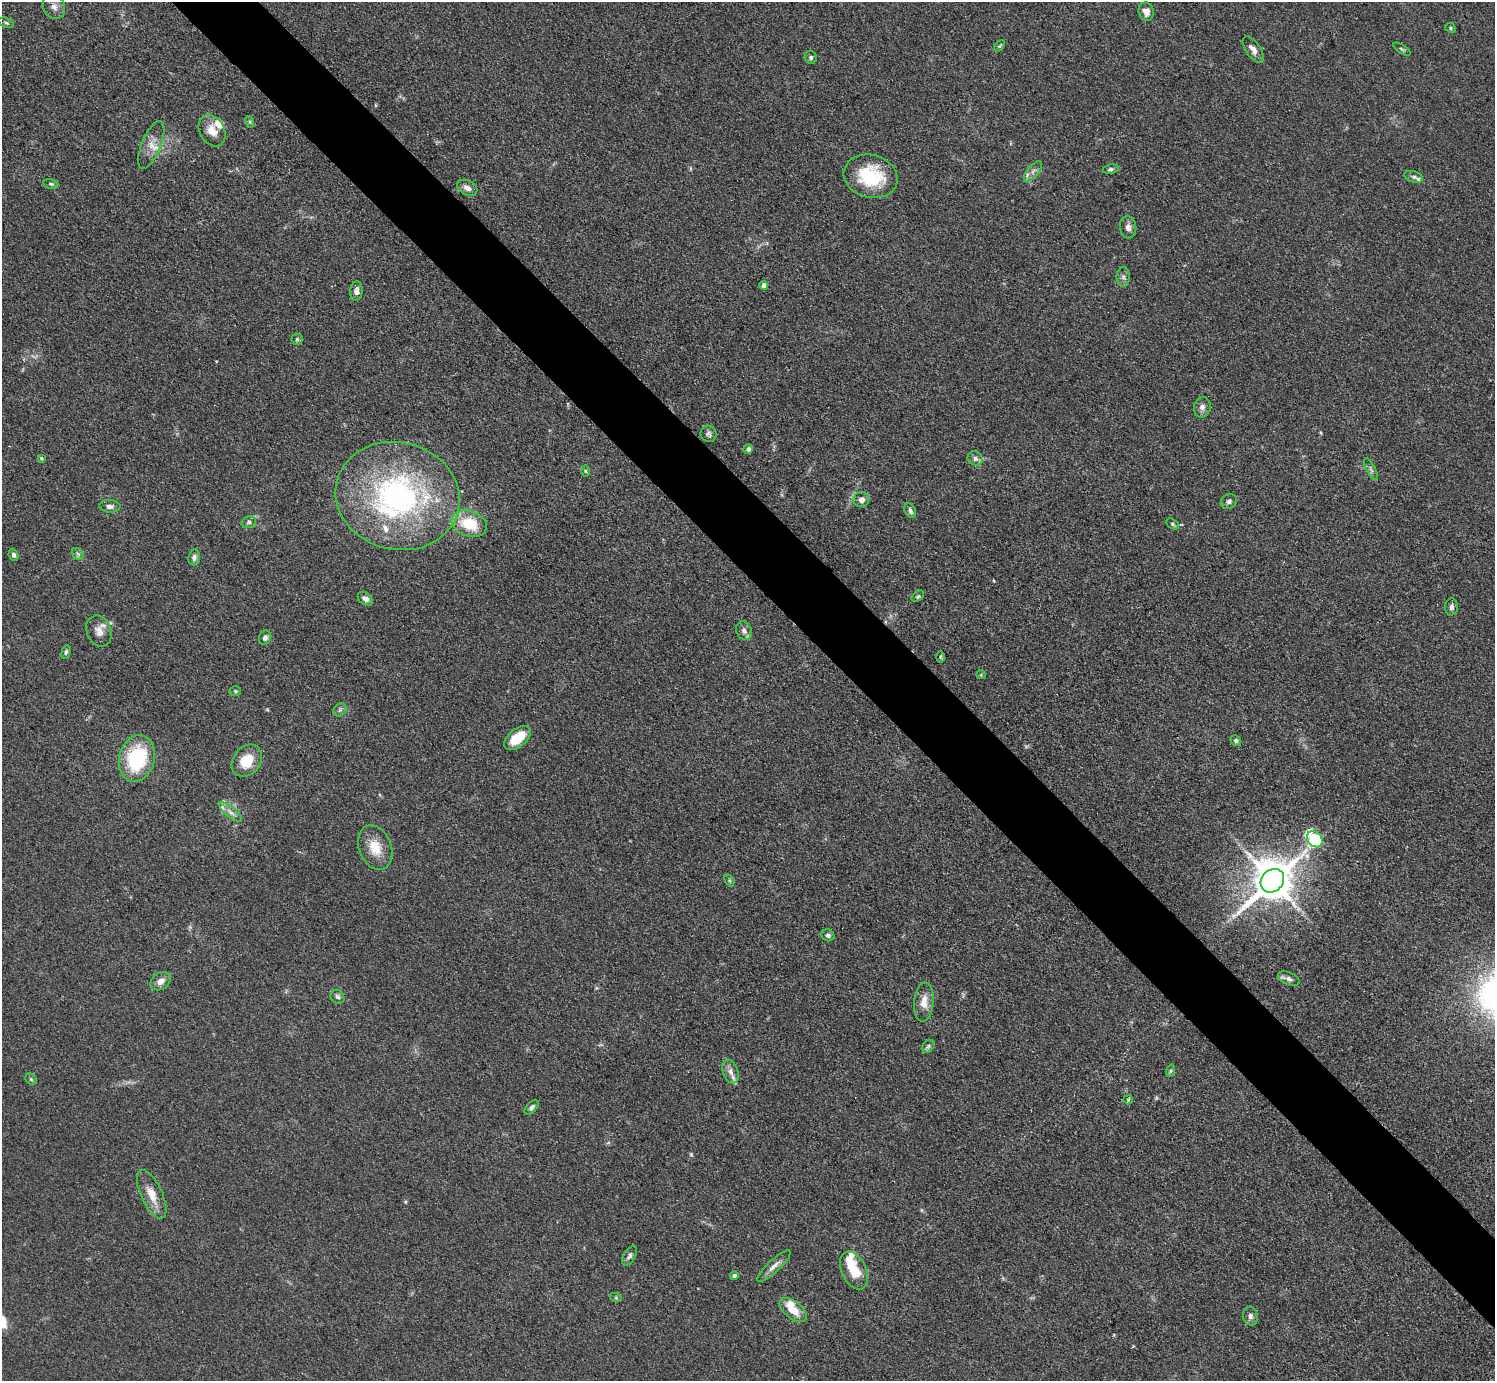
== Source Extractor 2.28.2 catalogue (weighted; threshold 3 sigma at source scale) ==
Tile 6 of 4 x 4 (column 2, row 2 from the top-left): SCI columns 1504-2996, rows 2923-4301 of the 5990 x 5988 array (HDU 1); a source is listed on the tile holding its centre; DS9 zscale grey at full resolution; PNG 1497 x 1383 px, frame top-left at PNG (2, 2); each listed source drawn as its Kron ellipse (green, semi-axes under 4 px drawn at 4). Shown black and unused: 5% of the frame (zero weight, under 3 of 4 exposures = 1% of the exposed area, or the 3 px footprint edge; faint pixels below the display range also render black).
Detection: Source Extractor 2.28.2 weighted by HDU 2 'WHT'; one run over the whole footprint, this tile lists its part. Background 0.101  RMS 0.0065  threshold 0.0292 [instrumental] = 3 sigma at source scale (4.5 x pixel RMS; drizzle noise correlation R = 1.50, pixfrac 1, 0.05/0.05 arcsec/px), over >= 5 px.
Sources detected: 88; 1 too faint to see at this stretch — neither listed nor drawn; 8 inside a brighter listed object's ellipse — not listed separately; the other 79 listed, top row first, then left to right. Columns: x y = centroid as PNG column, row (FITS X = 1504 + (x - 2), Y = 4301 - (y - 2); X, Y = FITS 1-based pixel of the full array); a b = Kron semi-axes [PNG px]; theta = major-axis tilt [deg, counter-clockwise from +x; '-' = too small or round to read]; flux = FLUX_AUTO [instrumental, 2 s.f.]
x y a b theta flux
54 7 12 10 -54 4.5
1146 12 9 7 -75 4.4
6 23 8 4 -21 1.2
1450 28 5 4 - 0.96
999 46 6 4 52 0.87
1402 49 10 3 -32 0.94
1253 50 15 7 -55 3.9
811 57 6 6 - 1.7
250 122 6 4 -71 0.88
212 131 17 12 -61 8.2
151 145 25 9 68 8.2
1111 169 8 4 10 1.5
1033 171 12 5 49 3
871 176 27 21 -15 35
1414 177 10 5 -16 1.8
51 184 7 5 -10 1.2
467 188 11 7 -29 3.8
1128 227 11 8 -83 3.2
1123 277 9 6 -88 2.2
764 285 4 4 - 3.4
356 291 10 6 82 2.7
297 339 5 5 - 1.1
1202 407 10 8 78 2.9
709 434 8 8 - 1.8
748 449 5 4 - 2
41 458 4 4 - 0.88
975 458 8 6 -31 2.6
1371 469 12 4 -63 1.7
585 471 6 4 -88 0.79
398 496 63 53 -15 160
861 500 8 7 - 3.4
1229 501 8 7 - 1.9
110 506 10 6 -3 2.5
910 511 7 5 -64 2
249 522 7 5 16 1.5
469 524 18 12 -19 23
1172 524 7 4 -28 1.1
78 554 6 5 - 1.5
13 555 6 4 -64 1.7
194 557 8 6 82 2.1
918 596 7 4 39 1.1
365 599 8 6 -38 2.9
1451 607 8 6 86 2.2
99 631 16 12 -68 5.9
744 631 10 7 -66 3.1
265 638 7 6 - 2
66 652 7 4 75 1.1
940 657 6 4 -89 0.86
981 675 5 4 - 0.69
235 691 6 4 19 0.94
340 710 7 5 46 1.5
517 738 15 9 39 16
1236 741 5 5 - 1.3
137 758 23 17 76 50
247 761 17 13 53 16
230 812 14 5 -38 3.2
1315 839 9 7 -48 76
375 848 23 16 -69 13
729 880 6 4 -59 0.89
1272 881 13 10 46 2300
828 935 6 6 - 1.8
1289 979 11 6 -23 2.6
161 981 11 8 36 4.2
337 997 7 6 - 1.9
924 1002 20 10 85 7.6
928 1046 7 5 46 1.5
1170 1071 6 4 71 0.95
730 1072 12 7 -69 4.1
31 1079 6 5 - 0.95
1128 1100 5 4 - 0.73
532 1107 9 5 45 2.1
152 1194 26 10 -65 9.6
630 1256 11 5 59 1.9
774 1266 22 6 43 4.6
854 1270 20 12 -65 16
734 1276 4 4 - 1.9
616 1298 6 4 -19 0.88
793 1310 16 8 -37 9.7
1250 1316 9 7 -77 2.4